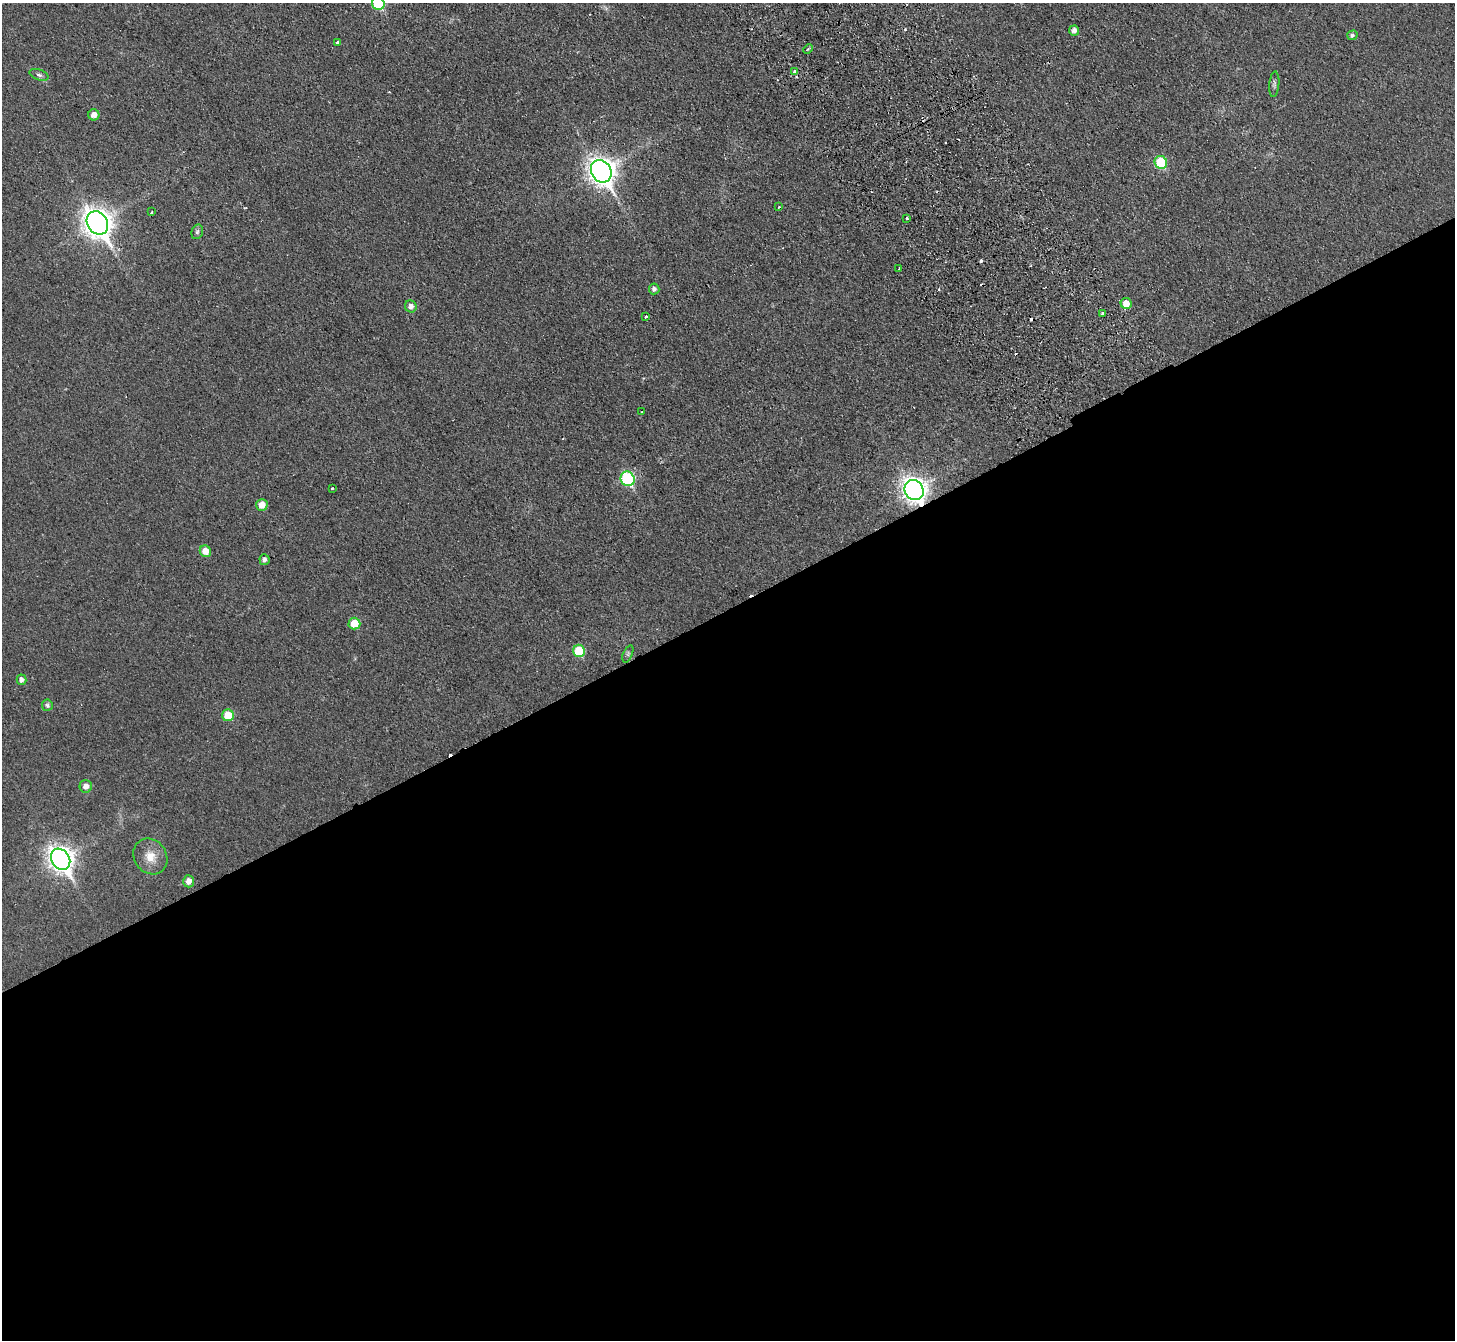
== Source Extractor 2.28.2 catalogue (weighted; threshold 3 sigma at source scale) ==
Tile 15 of 4 x 4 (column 3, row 4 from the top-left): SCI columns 2961-4413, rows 330-1667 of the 5919 x 5874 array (HDU 1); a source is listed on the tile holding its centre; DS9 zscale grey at full resolution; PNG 1457 x 1342 px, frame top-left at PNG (2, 3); each listed source drawn as its Kron ellipse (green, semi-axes under 4 px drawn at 4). Shown black and unused: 55% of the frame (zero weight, under 2 of 3 exposures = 3% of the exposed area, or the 3 px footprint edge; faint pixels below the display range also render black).
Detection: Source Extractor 2.28.2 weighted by HDU 2 'WHT'; one run over the whole footprint, this tile lists its part. Background 0.0344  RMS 0.0052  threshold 0.0234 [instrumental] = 3 sigma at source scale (4.5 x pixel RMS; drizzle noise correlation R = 1.50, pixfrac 1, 0.05/0.05 arcsec/px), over >= 5 px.
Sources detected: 53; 14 cosmic-ray / hot-pixel residue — neither listed nor drawn; the other 39 listed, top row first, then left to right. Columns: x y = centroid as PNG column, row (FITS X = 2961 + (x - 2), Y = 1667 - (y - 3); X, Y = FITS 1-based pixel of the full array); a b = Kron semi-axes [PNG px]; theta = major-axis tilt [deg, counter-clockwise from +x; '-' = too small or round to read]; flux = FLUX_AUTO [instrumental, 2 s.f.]
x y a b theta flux
378 3 7 6 - 33
1074 30 5 5 - 2.3
1352 35 5 4 - 1.2
337 42 3 2 - 0.72
808 49 5 3 - 0.76
795 71 3 3 - 1.6
39 75 10 5 -19 1.5
1274 84 13 5 85 1.3
94 115 5 5 - 3.5
1161 162 6 6 - 25
601 171 12 9 -58 500
779 207 3 2 - 0.87
152 212 3 2 - 0.64
907 218 3 2 - 0.51
97 223 12 10 -56 610
197 232 7 5 74 1.2
899 269 3 3 - 0.92
654 289 5 5 - 1.8
1126 303 5 5 - 6
411 306 6 6 - 3
1102 313 3 3 - 0.69
646 317 3 3 - 4.5
642 412 3 2 - 0.41
628 479 7 7 - 53
332 488 4 3 - 1
914 490 10 9 - 390
262 505 6 5 - 5.7
205 551 6 5 - 5.6
264 560 5 5 - 1.8
354 624 6 6 - 10
579 651 6 6 - 19
628 654 9 4 68 1.1
21 680 5 5 - 2.1
47 705 6 5 - 1.2
228 715 6 6 - 11
86 786 6 6 - 3.2
150 857 19 16 -54 8.2
61 859 11 9 -58 410
189 881 6 5 - 3.4
Overlapping masked pixels (flux is a lower limit): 1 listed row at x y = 914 490
Isophote crosses this tile's border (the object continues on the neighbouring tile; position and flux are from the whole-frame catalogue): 1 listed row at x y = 378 3